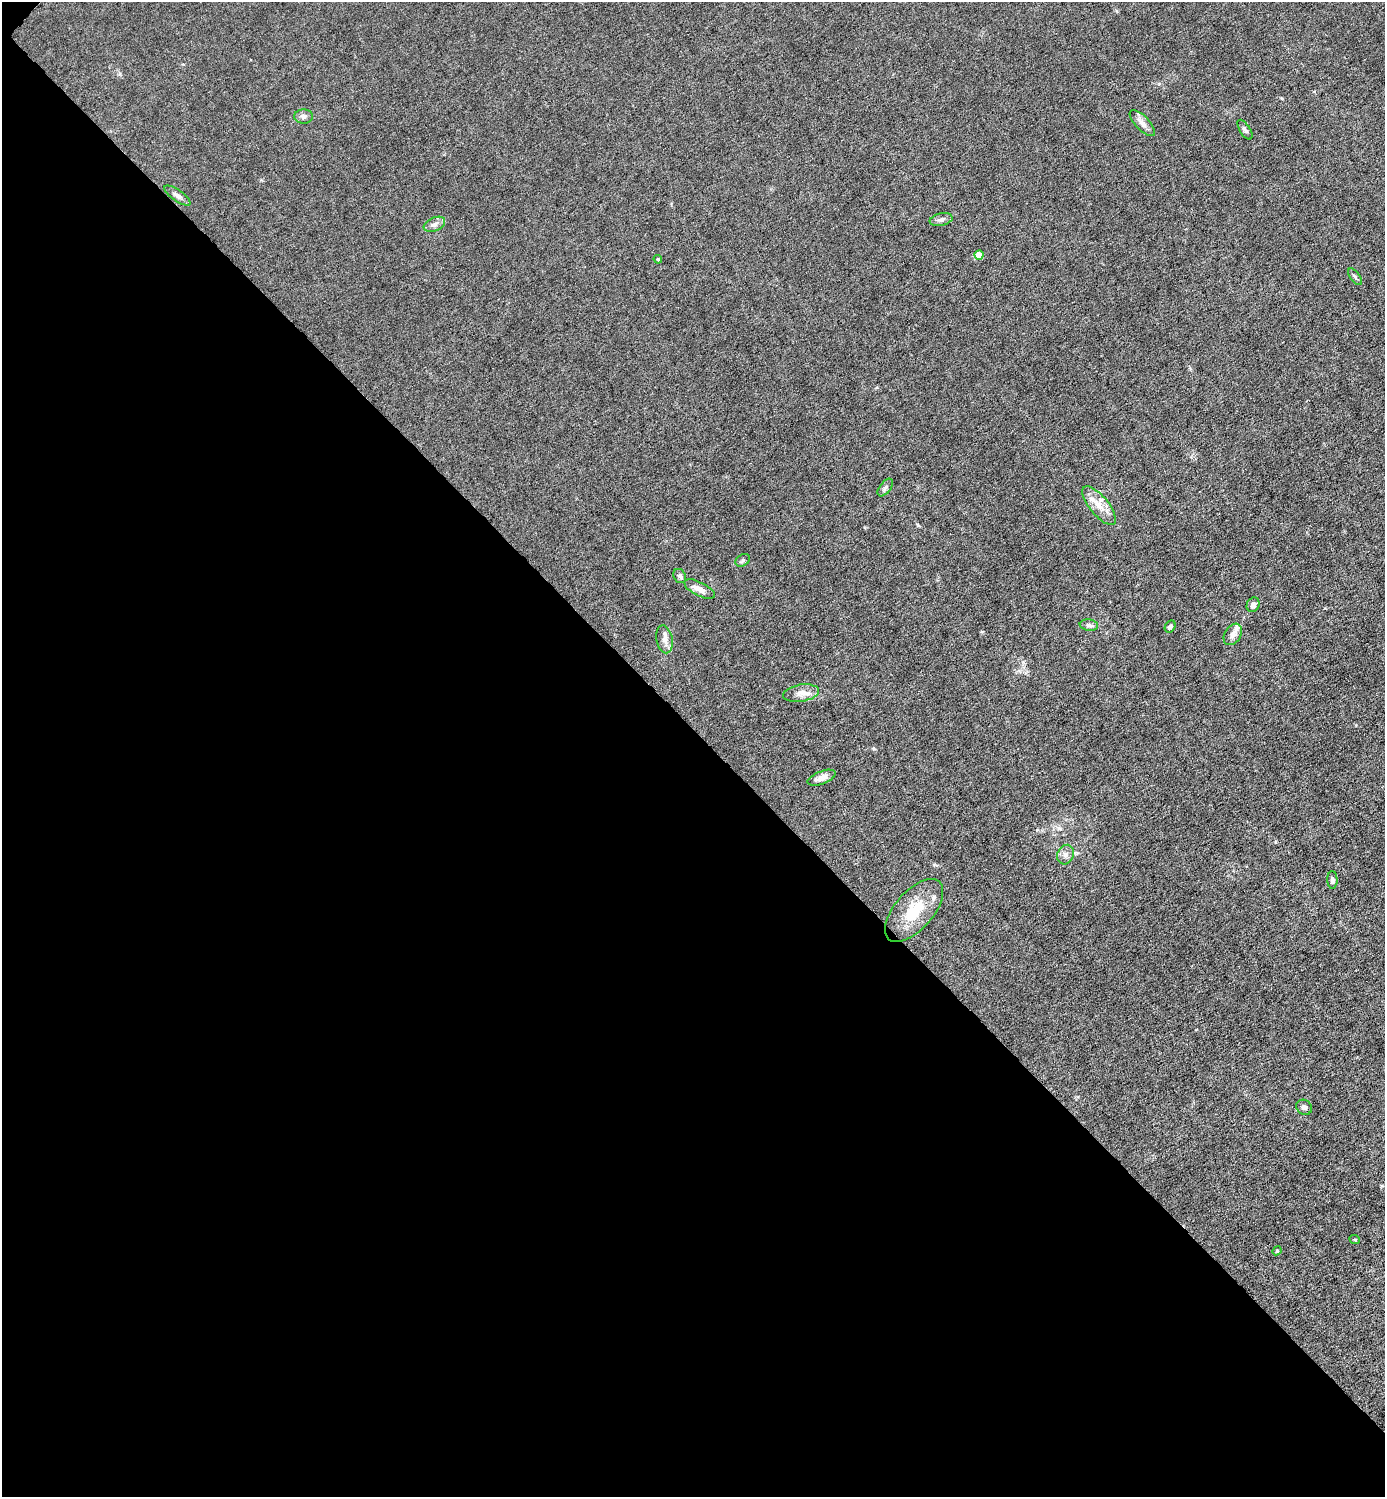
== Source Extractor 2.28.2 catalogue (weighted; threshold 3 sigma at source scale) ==
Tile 9 of 4 x 4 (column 1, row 3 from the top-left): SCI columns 153-1535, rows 1496-2990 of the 5980 x 5980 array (HDU 1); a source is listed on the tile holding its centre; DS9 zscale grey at full resolution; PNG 1387 x 1499 px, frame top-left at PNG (2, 2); each listed source drawn as its Kron ellipse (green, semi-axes under 4 px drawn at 4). Shown black and unused: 51% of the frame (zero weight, under 6 of 12 exposures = <1% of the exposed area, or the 3 px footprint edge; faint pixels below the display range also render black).
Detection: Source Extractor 2.28.2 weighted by HDU 2 'WHT'; one run over the whole footprint, this tile lists its part. Background 0.0152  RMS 0.0031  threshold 0.0127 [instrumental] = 3 sigma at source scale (4.09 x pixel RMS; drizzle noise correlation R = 1.36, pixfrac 0.8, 0.05/0.05 arcsec/px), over >= 5 px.
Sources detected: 29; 2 inside a brighter listed object's ellipse — not listed separately; the other 27 listed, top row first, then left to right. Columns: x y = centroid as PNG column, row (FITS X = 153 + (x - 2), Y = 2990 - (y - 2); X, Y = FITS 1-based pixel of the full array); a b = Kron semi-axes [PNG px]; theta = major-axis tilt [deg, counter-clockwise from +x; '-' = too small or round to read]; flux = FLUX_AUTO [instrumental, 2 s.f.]
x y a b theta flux
304 116 9 7 -3 1.1
1142 123 16 7 -46 2
1245 130 11 5 -57 0.85
177 196 15 5 -35 1.3
941 220 11 6 12 1.1
434 224 11 6 24 1.4
979 255 4 4 - 6.4
658 259 4 4 - 0.32
1355 277 10 4 -53 0.64
885 487 10 5 52 0.82
1099 506 24 9 -51 4.2
743 560 8 5 37 0.59
680 576 7 6 - 0.78
700 589 17 7 -26 2.2
1253 605 7 6 - 1.3
1089 625 9 5 -8 0.89
1170 627 6 5 - 0.81
1233 634 11 8 58 1.8
664 639 14 8 -78 2
801 693 18 8 9 2.6
822 778 15 6 21 2
1065 855 10 8 64 1.5
1332 880 9 5 -89 0.85
914 910 38 19 49 10
1304 1107 8 7 - 0.99
1355 1240 5 3 - 0.27
1277 1251 4 4 - 0.32